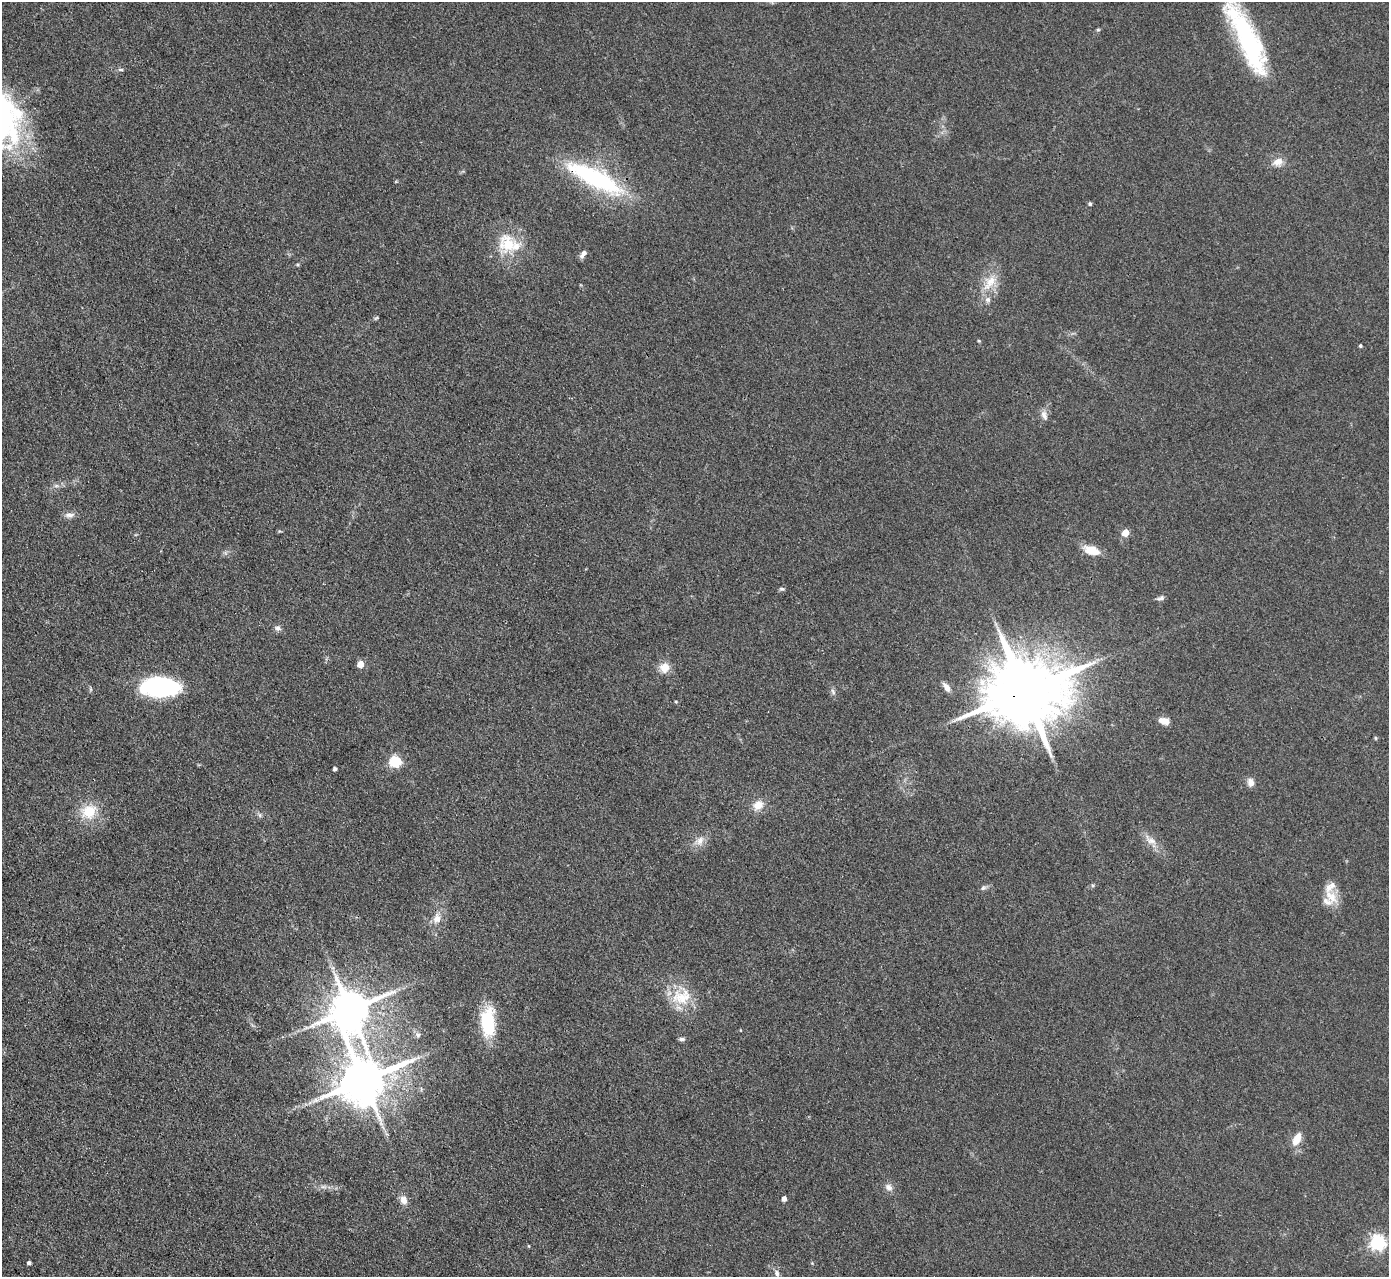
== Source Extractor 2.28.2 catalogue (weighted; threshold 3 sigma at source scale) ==
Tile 7 of 4 x 4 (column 3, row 2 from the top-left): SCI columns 2775-4161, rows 2834-4108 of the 5549 x 5534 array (HDU 1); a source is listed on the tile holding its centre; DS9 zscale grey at full resolution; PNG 1391 x 1279 px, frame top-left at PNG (2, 2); no overlay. Shown black and unused: <1% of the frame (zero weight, under 3 of 4 exposures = <1% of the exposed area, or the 3 px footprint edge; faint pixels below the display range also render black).
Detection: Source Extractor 2.28.2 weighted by HDU 2 'WHT'; one run over the whole footprint, this tile lists its part. Background 0.0889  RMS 0.0061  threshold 0.0275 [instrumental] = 3 sigma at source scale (4.5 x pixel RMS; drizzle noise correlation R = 1.50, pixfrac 1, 0.05/0.05 arcsec/px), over >= 5 px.
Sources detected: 60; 1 inside a brighter object's white glare — not listed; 4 inside a brighter listed object's ellipse — not listed separately; the other 55 listed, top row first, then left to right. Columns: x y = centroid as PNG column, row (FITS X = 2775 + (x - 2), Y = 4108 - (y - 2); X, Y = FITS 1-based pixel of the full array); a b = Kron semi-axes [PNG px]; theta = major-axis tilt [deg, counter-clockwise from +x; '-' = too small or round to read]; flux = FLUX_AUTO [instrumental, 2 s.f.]
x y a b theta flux
1098 30 5 4 - 0.79
1247 36 80 21 -63 92
121 69 7 3 0 1.1
1278 162 13 10 23 5.8
595 178 77 20 -27 77
1090 204 4 4 - 1.3
508 244 30 26 -61 24
583 254 11 5 53 2.5
990 282 27 14 53 14
376 318 7 4 25 0.81
979 341 4 3 - 0.66
1360 346 4 4 - 0.94
1044 415 14 7 -70 3.2
56 486 7 4 0 1.4
69 515 14 7 1 3.2
1125 533 5 4 - 15
1091 550 15 7 -18 14
782 589 8 5 -9 1
1161 598 10 5 20 1.8
278 628 8 8 - 2.1
360 664 5 5 - 9.4
664 668 10 10 - 8.1
160 687 36 17 -3 86
947 687 11 6 -53 4.8
1025 691 23 17 16 8100
833 692 9 5 -64 1.7
1164 721 13 8 -15 5.2
1376 738 5 3 - 0.69
395 762 6 5 - 70
335 769 4 3 - 1.6
1251 782 9 7 -74 4.2
758 805 13 11 37 7.6
89 811 17 15 27 17
260 815 7 4 -88 1.2
1150 840 21 9 -34 6.1
700 841 15 10 52 5.8
1093 885 5 5 - 0.89
983 888 8 7 - 1.6
1332 897 17 11 -88 9.6
437 919 13 10 80 5.8
682 998 33 18 -75 21
350 1010 12 11 - 2300
488 1022 33 15 -89 35
740 1030 4 2 - 0.42
418 1035 8 6 -34 1.7
682 1039 9 5 1 1.5
364 1080 14 12 34 3100
1297 1139 17 9 64 7.9
323 1187 7 4 0 1.6
889 1187 11 8 -34 3.2
784 1199 5 4 - 3.4
404 1200 10 8 -65 4.6
1377 1243 6 6 - 180
29 1263 4 4 - 1.7
777 1273 11 7 -72 2.8
Overlapping masked pixels (flux is a lower limit): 2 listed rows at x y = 595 178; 1025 691
Isophote crosses this tile's border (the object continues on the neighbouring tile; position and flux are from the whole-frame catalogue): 1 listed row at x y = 1247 36